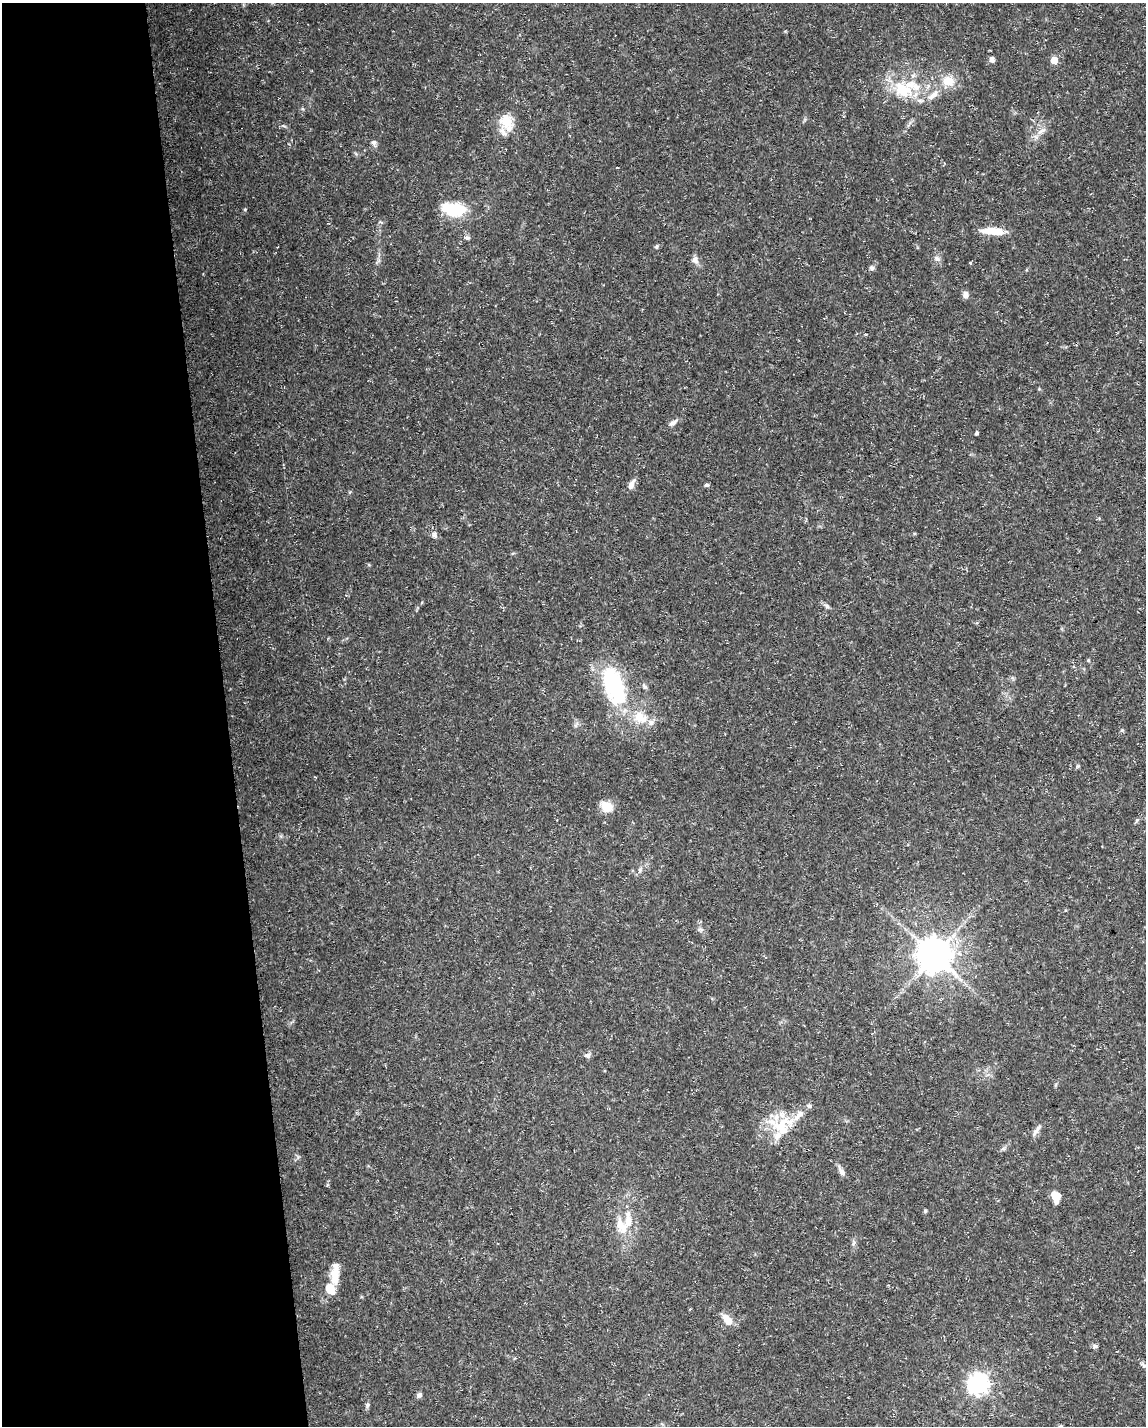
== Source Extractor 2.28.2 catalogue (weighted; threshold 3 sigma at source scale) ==
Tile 5 of 4 x 3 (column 1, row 2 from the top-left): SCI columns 1-1144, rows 1477-2900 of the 4574 x 4333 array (HDU 1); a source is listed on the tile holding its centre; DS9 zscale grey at full resolution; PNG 1148 x 1428 px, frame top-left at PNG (2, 3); no overlay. Shown black and unused: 20% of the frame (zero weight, under 3 of 5 exposures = <1% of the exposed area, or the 3 px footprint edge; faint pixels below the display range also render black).
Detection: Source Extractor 2.28.2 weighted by HDU 2 'WHT'; one run over the whole footprint, this tile lists its part. Background 0.0294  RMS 0.0029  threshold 0.013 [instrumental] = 3 sigma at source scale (4.5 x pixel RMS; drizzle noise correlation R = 1.50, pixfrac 1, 0.0396/0.0396 arcsec/px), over >= 5 px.
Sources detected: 60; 10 inside a brighter listed object's ellipse — not listed separately; the other 50 listed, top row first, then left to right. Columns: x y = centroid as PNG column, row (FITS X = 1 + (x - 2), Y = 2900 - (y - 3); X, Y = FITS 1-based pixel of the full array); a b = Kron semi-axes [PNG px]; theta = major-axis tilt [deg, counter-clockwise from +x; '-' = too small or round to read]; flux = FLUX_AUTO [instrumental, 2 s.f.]
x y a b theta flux
992 59 8 6 -66 0.99
1054 60 5 5 - 6.1
948 81 16 12 -7 5
903 91 29 17 3 10
933 95 19 8 40 2.9
506 122 23 16 -61 6.3
283 126 6 4 -20 0.43
1041 131 16 6 34 1.9
374 143 9 6 -71 0.94
245 209 5 3 - 0.25
455 209 22 11 -10 16
993 231 24 7 -4 6.1
467 238 8 6 -10 0.74
657 246 7 3 71 0.35
937 258 9 7 -31 1.1
695 259 10 8 -71 1.4
970 263 3 3 - 0.31
872 268 7 5 -61 0.68
965 295 9 7 -88 1.2
673 423 12 6 36 1.2
976 433 4 3 - 0.5
631 485 14 6 62 1.7
707 485 6 4 -3 0.58
434 535 8 6 -82 0.97
827 606 7 5 -20 0.69
1088 660 5 4 - 0.3
614 686 45 23 -72 30
645 687 9 5 -45 0.63
640 717 22 16 -25 6.7
576 725 7 4 72 0.56
607 807 13 12 - 4.2
1137 820 6 4 70 0.39
640 870 6 5 - 0.58
934 955 10 10 - 700
587 1056 8 6 0 0.94
799 1115 21 8 47 3.2
782 1128 42 16 -32 9.3
1036 1130 17 5 56 1.3
841 1171 13 6 -60 1.4
1056 1197 12 9 -81 3.5
925 1211 5 4 - 0.35
628 1221 19 10 81 3.8
335 1275 28 9 86 5.1
330 1288 9 7 -67 5.6
727 1320 13 8 -51 3.6
1095 1346 7 5 -6 0.65
1143 1365 11 4 -34 0.59
978 1384 8 7 - 160
419 1395 7 6 - 0.8
367 1405 7 6 - 0.63
Unlisted compact peaks at least as high as the median listed source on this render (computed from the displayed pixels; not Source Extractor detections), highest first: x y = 1122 730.